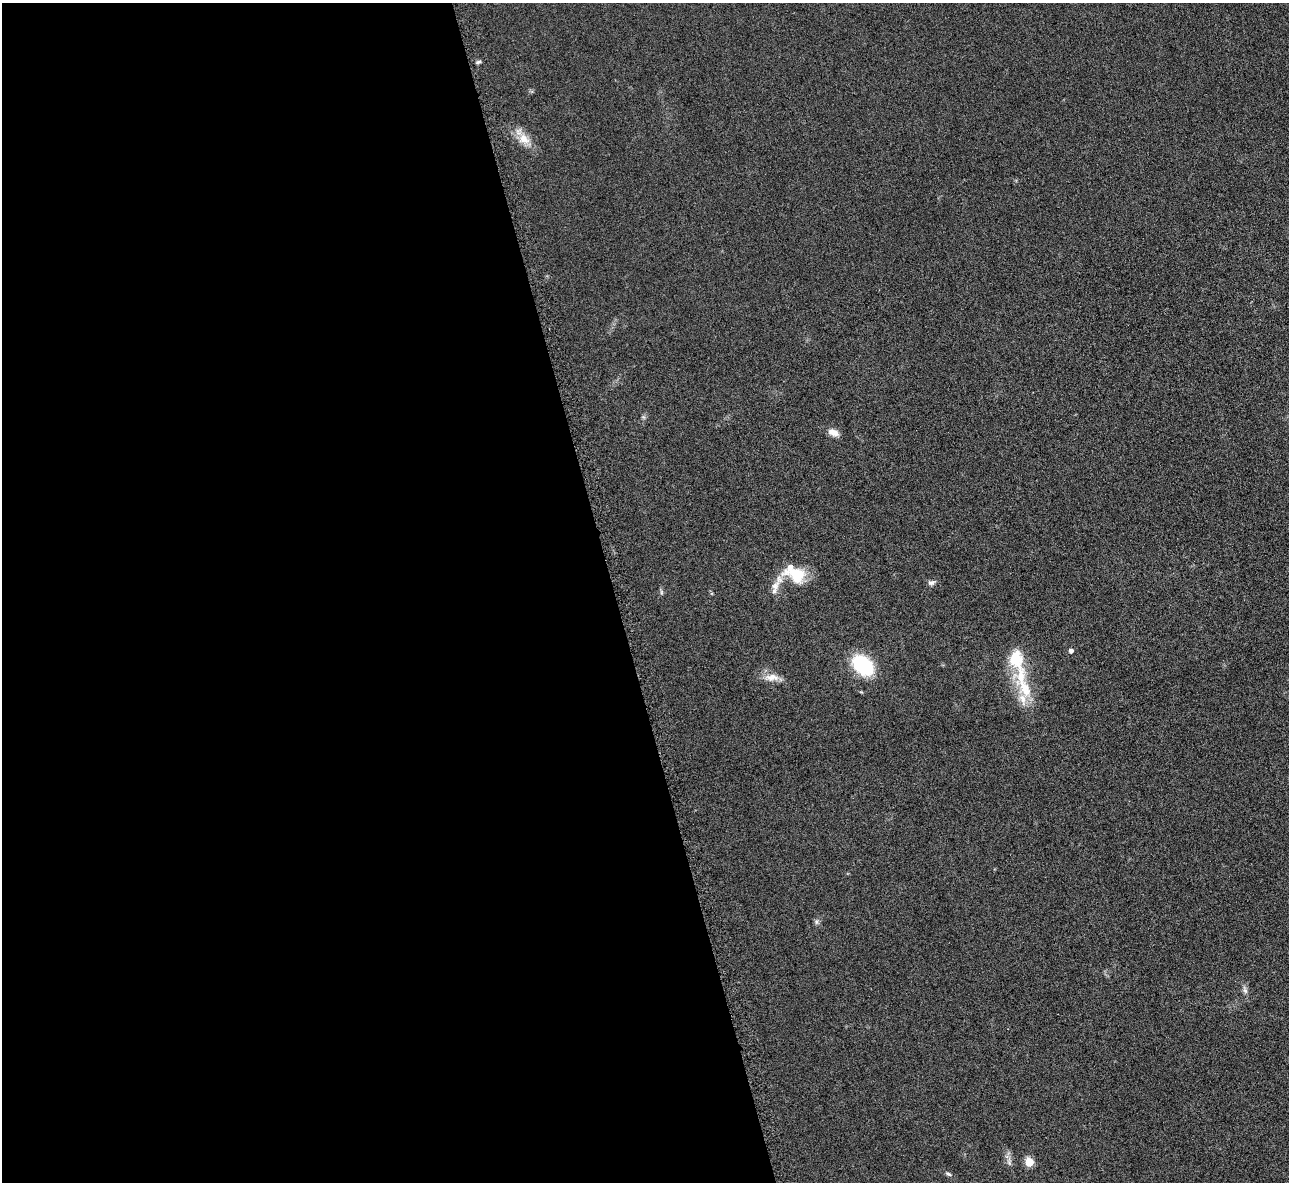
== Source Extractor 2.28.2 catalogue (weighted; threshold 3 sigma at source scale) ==
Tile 9 of 4 x 4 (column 1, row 3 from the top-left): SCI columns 6-1292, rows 1338-2517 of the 5171 x 5154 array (HDU 1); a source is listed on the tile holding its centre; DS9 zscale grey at full resolution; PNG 1291 x 1184 px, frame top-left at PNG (2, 3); no overlay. Shown black and unused: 48% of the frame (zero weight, under 3 of 6 exposures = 2% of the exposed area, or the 3 px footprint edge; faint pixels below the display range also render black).
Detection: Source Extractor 2.28.2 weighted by HDU 2 'WHT'; one run over the whole footprint, this tile lists its part. Background 0.121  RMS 0.011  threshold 0.043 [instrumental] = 3 sigma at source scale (4.09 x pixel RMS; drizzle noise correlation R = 1.36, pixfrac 0.8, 0.05/0.05 arcsec/px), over >= 5 px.
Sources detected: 19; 3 inside a brighter listed object's ellipse — not listed separately; the other 16 listed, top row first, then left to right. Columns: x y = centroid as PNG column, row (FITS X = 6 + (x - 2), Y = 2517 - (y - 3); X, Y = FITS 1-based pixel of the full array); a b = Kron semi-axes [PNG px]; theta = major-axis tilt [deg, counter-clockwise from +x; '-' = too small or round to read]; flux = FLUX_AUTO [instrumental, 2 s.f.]
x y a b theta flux
479 62 7 4 18 1.8
524 139 17 13 -41 14
833 432 12 7 -23 8.6
797 575 26 21 -12 30
931 583 10 6 13 3.2
775 586 14 10 67 8.8
661 592 7 4 89 1.7
1071 651 5 5 - 3.3
1016 659 31 20 -88 33
863 665 20 14 -43 68
772 677 21 9 1 10
1025 688 32 17 -58 33
816 922 8 6 -89 2.3
1245 990 12 5 -72 3.5
1029 1162 5 5 - 32
948 1174 9 4 -31 2